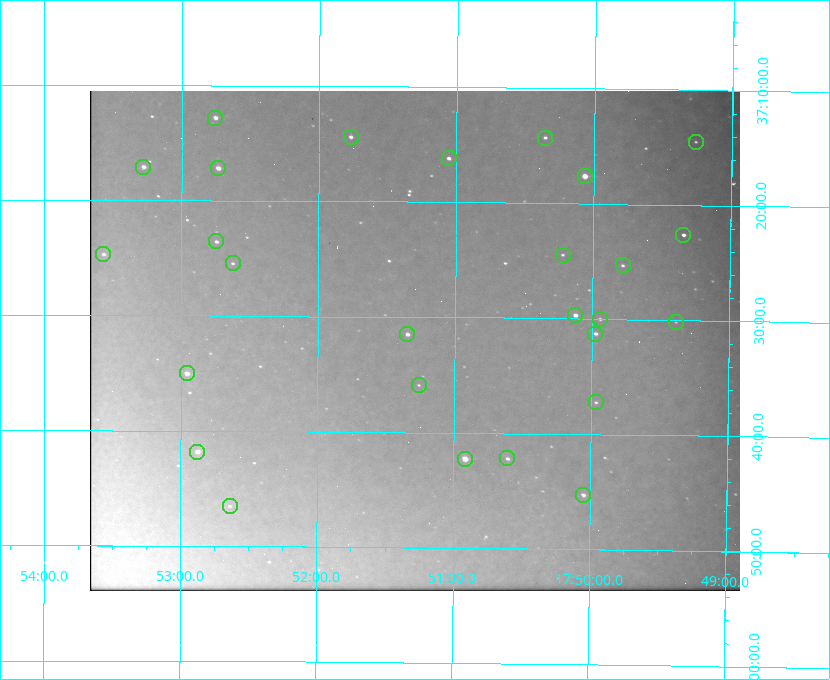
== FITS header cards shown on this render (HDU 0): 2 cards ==
NAXIS1  =                  650 / Width of table row in bytes
NAXIS2  =                  500 / Number of rows in table

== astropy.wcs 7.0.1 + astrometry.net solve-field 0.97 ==
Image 650 x 500 px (HDU 0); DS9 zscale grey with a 90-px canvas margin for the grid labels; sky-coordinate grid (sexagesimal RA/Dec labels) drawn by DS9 from the SOLVED WCS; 27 Tycho-2 reference stars matched to detected sources circled (green)
Header WCS: none
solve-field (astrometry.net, Tycho-2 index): SOLVED blind (the file carries no WCS)
Solved WCS: RA---TAN-SIP/DEC--TAN-SIP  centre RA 17:51:18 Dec +37:32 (267.82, +37.53 deg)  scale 5.21 arcsec/px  FOV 56.4' x 43.4'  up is +180 deg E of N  parity flipped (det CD > 0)
(file carries no celestial WCS; the grid is the blind solution)
Tycho-2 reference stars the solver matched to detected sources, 27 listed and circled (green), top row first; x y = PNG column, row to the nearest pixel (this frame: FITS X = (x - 90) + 1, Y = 500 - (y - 91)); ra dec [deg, ICRS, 3 dp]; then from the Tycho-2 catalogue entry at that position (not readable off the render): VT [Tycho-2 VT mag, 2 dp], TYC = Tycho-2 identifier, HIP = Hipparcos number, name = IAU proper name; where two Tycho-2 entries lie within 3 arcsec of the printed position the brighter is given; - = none
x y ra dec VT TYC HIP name
215 118 268.189 +37.213 9.71 2620-542-1 - -
351 137 267.943 +37.240 10.39 2620-505-1 - -
545 138 267.589 +37.238 11.09 2619-212-1 - -
696 142 267.316 +37.242 12.03 2619-611-1 - -
449 158 267.764 +37.270 10.17 2620-784-1 - -
143 167 268.319 +37.285 9.88 2620-536-1 - -
218 168 268.183 +37.286 8.98 2620-786-1 87506 -
585 176 267.517 +37.293 8.96 2619-379-1 - -
683 235 267.335 +37.377 10.60 2619-634-1 - -
216 241 268.186 +37.393 10.44 2620-175-1 - -
103 254 268.392 +37.412 10.60 2620-800-1 - -
563 255 267.555 +37.408 11.50 2619-358-1 - -
233 263 268.156 +37.424 11.25 2620-712-1 - -
623 265 267.445 +37.422 11.17 2619-451-1 - -
575 315 267.531 +37.495 10.07 2619-274-1 - -
600 319 267.485 +37.500 11.33 2619-40-1 - -
676 322 267.347 +37.503 12.15 3088-638-1 - -
407 334 267.836 +37.525 9.96 3089-889-1 - -
595 334 267.494 +37.522 10.35 3088-270-1 - -
187 373 268.239 +37.584 8.64 3089-755-1 - -
419 385 267.815 +37.598 11.54 3089-1081-1 - -
596 402 267.491 +37.621 11.40 3088-1284-1 - -
197 452 268.219 +37.697 8.93 3089-671-1 - -
507 458 267.652 +37.703 11.04 3089-693-1 - -
465 459 267.730 +37.705 8.13 3089-1203-1 87349 -
583 495 267.512 +37.755 10.10 3089-2332-1 - -
230 506 268.159 +37.775 11.22 3089-2245-1 - -